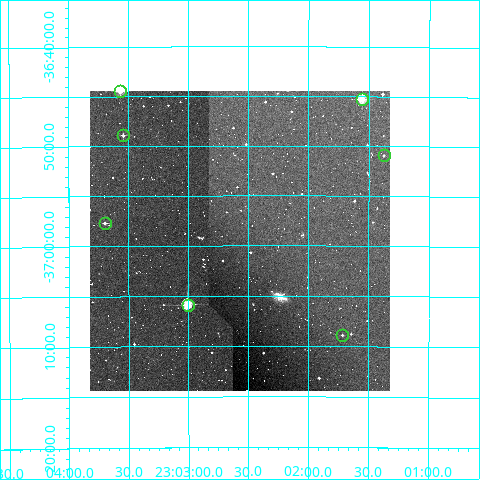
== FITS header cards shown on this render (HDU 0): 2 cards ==
NAXIS1  =                  300
NAXIS2  =                  300

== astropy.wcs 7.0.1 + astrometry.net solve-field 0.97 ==
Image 300 x 300 px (HDU 0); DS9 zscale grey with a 90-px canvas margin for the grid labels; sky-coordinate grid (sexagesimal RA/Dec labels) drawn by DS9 from the SOLVED WCS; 7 Tycho-2 reference stars matched to detected sources circled (green)
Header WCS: RA---TAN/DEC--TAN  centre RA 23:02:34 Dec -36:59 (345.64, -36.99 deg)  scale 6 arcsec/px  FOV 30.0' x 30.0'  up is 0 deg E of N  parity normal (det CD < 0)
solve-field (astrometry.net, Tycho-2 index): VERIFIED the header's WCS against the Tycho-2 star catalogue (verified at 2 index scales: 7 matches each, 0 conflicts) and refined it, rather than solving blind
Solved WCS: RA---TAN-SIP/DEC--TAN-SIP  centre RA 23:02:34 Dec -37:00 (345.64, -36.99 deg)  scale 5.99 arcsec/px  FOV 30.0' x 29.9'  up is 0 deg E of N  parity normal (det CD < 0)
The solver's refit moves the header's centre by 3.1 arcsec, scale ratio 0.9985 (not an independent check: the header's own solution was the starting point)
Tycho-2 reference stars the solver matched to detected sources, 7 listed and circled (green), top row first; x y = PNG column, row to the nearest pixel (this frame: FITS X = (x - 90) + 1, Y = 300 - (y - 91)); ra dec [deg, ICRS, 3 dp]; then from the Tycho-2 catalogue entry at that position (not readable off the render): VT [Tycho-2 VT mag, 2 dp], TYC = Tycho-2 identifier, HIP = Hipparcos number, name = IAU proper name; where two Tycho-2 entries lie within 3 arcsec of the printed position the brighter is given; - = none
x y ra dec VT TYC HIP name
120 91 345.892 -36.742 9.12 7512-910-1 113866 -
362 99 345.389 -36.755 8.48 7512-972-1 - -
123 135 345.886 -36.815 11.27 7512-898-1 - -
384 155 345.344 -36.849 12.10 7512-955-1 - -
105 223 345.925 -36.962 11.34 7512-791-1 - -
188 305 345.751 -37.098 8.30 7512-971-1 113823 -
342 335 345.429 -37.148 12.48 7512-998-1 - -